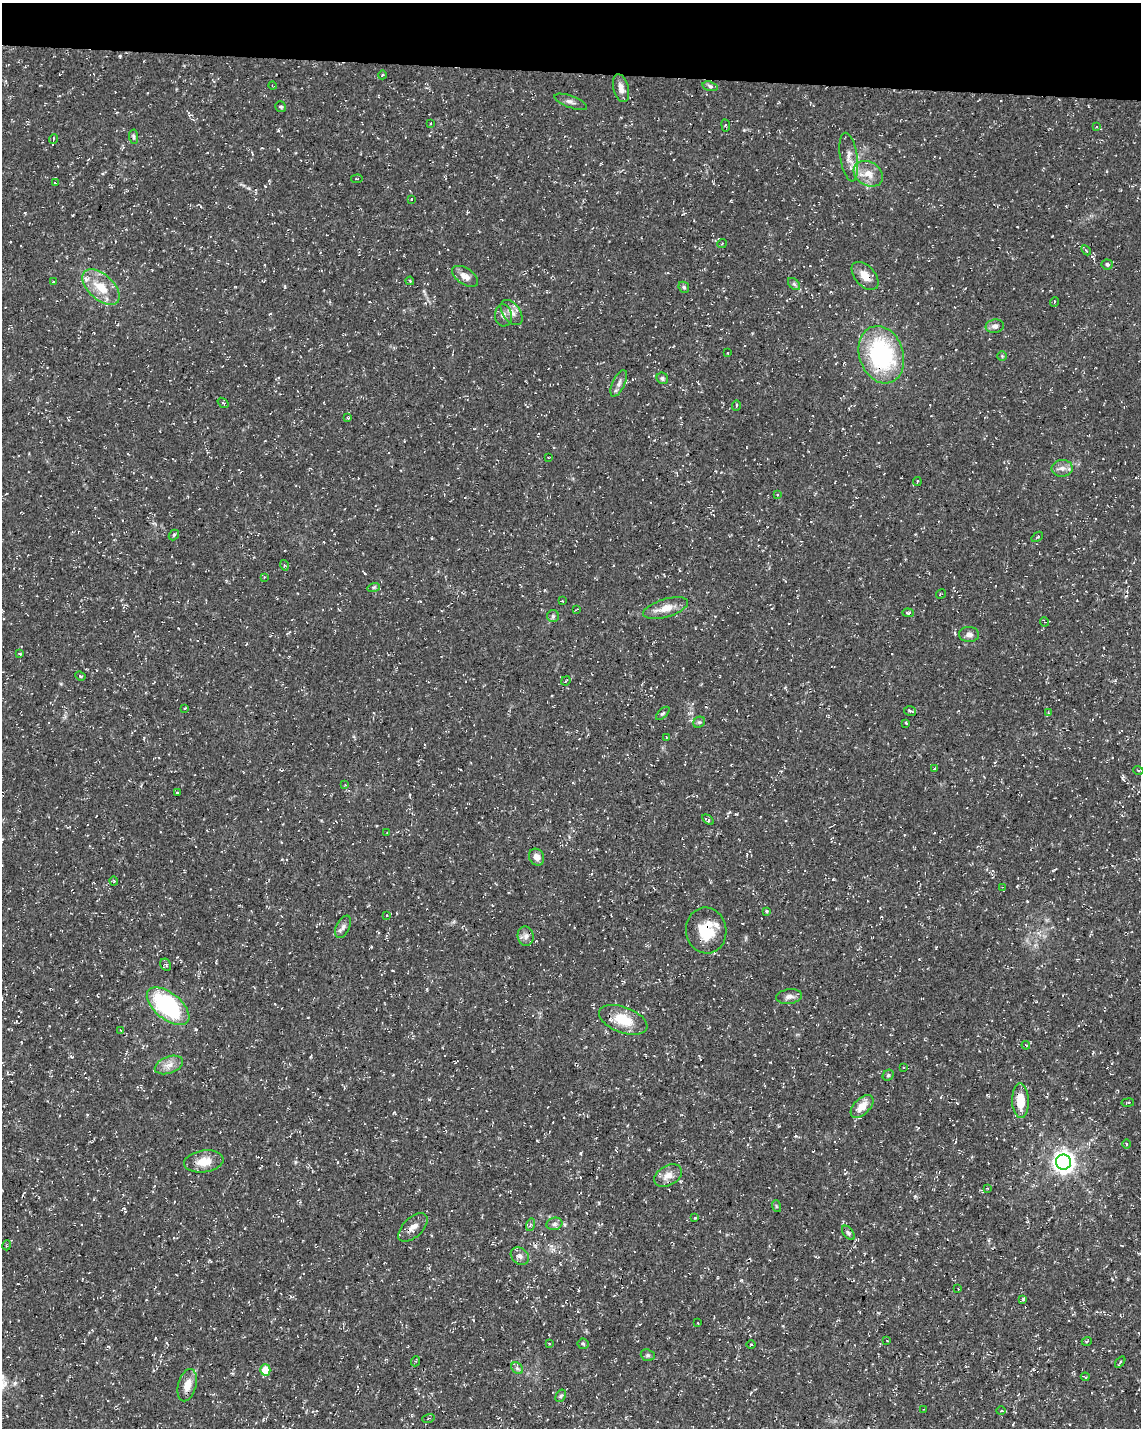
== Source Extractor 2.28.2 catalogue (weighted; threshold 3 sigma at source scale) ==
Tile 2 of 4 x 3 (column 2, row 1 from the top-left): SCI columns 1153-2291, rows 3146-4571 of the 4576 x 4806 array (HDU 1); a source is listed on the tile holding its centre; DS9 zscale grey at full resolution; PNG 1143 x 1430 px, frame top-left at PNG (2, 3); each listed source drawn as its Kron ellipse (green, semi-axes under 4 px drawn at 4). Shown black and unused: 5% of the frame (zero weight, under 3 of 4 exposures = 1% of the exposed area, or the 3 px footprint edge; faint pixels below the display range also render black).
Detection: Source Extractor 2.28.2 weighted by HDU 2 'WHT'; one run over the whole footprint, this tile lists its part. Background 0.0123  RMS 0.0021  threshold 0.00948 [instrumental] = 3 sigma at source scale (4.5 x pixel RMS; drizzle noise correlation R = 1.50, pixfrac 1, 0.0396/0.0396 arcsec/px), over >= 5 px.
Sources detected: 131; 6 cosmic-ray / hot-pixel residue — neither listed nor drawn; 2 inside a brighter listed object's ellipse — not listed separately; the other 123 listed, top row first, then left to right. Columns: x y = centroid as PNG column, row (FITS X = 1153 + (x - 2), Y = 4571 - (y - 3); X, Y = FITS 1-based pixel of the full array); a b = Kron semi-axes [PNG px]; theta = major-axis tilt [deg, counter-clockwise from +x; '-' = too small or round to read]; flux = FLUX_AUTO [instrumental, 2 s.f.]
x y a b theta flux
382 75 4 3 - 0.19
272 86 4 2 - 0.18
710 86 8 4 -15 0.44
621 88 14 7 -75 1.4
571 102 17 6 -20 0.89
281 107 6 5 - 0.33
431 123 3 2 - 0.24
726 125 6 3 -82 0.23
1097 127 4 2 - 0.16
134 137 7 4 -85 0.41
53 139 5 3 - 0.18
849 157 24 8 -81 1.8
868 174 16 11 -30 2.6
357 179 6 3 7 0.19
55 183 4 2 - 0.16
411 199 3 2 - 0.2
722 244 5 3 - 0.21
1086 250 6 3 -46 0.29
1107 264 5 5 - 0.48
465 276 15 8 -34 1.5
865 276 16 10 -48 2.2
410 281 4 3 - 0.21
53 282 3 2 - 0.18
794 284 7 4 -45 0.39
101 287 22 12 -43 5.1
684 287 6 5 - 0.34
1054 302 5 3 - 0.19
512 313 14 8 -54 1.5
503 315 11 8 -85 1
995 326 9 7 9 0.89
728 353 4 2 - 0.13
881 355 29 22 -71 24
1002 356 5 4 - 0.24
662 378 6 5 - 0.46
619 383 14 6 65 0.93
223 403 6 3 -37 0.25
736 406 5 3 - 0.2
348 418 3 3 - 0.22
548 457 3 2 - 0.15
1062 468 10 8 4 1.2
917 481 4 2 - 0.2
777 494 4 3 - 0.15
174 535 6 4 48 0.34
1037 537 6 3 36 0.25
284 565 5 3 - 0.25
264 577 3 3 - 0.16
374 587 6 4 18 0.29
941 594 5 2 - 0.17
562 601 4 3 - 0.21
666 608 23 9 16 2.8
576 609 4 2 - 0.24
908 613 6 3 -2 0.3
553 616 6 6 - 0.39
1045 622 5 3 - 0.23
969 634 10 7 -3 0.88
20 654 3 3 - 0.17
80 676 5 3 - 0.24
566 681 5 2 - 0.16
185 708 3 2 - 0.14
910 711 6 4 -16 0.32
663 713 8 4 43 0.34
1048 713 4 4 - 0.27
699 722 6 5 - 0.34
906 723 3 3 - 0.32
666 737 3 2 - 0.13
934 769 3 2 - 0.18
1138 770 5 3 - 0.2
345 785 3 3 - 0.16
178 792 4 3 - 0.32
708 820 6 3 -36 0.42
387 832 2 2 - 0.13
537 857 9 7 -63 1.2
114 881 4 4 - 0.27
1002 887 3 2 - 0.14
767 911 4 3 - 0.24
387 915 3 2 - 0.13
343 927 12 6 63 0.88
706 931 23 20 -82 6.6
526 936 10 8 -79 0.94
166 965 6 5 - 0.46
789 996 13 7 7 1
168 1006 25 13 -39 26
623 1020 25 13 -21 5.8
120 1030 4 2 - 0.14
1026 1045 4 4 - 0.31
169 1065 15 8 20 1.6
904 1067 3 2 - 0.18
888 1075 6 5 - 0.31
1020 1101 17 8 -88 4.1
1128 1103 6 3 9 0.23
862 1106 14 8 46 2.5
1126 1144 5 3 - 0.22
204 1161 20 11 8 3.2
1063 1162 7 7 - 130
668 1176 15 9 30 2
988 1188 3 3 - 0.16
776 1206 6 3 -72 0.22
695 1218 4 3 - 0.23
554 1224 8 6 16 0.65
530 1225 6 4 73 0.35
413 1227 18 9 44 1.6
848 1233 8 5 -53 0.44
7 1245 5 3 - 0.21
520 1256 10 8 -40 0.95
958 1289 3 2 - 0.15
1023 1300 4 4 - 0.23
698 1323 3 2 - 0.12
887 1340 3 2 - 0.14
1087 1341 5 3 - 0.19
549 1343 3 2 - 0.15
583 1344 5 5 - 0.34
751 1344 5 3 - 0.2
648 1355 7 5 -20 0.42
416 1361 5 3 - 0.21
1120 1362 6 3 53 0.22
517 1368 6 5 - 0.46
265 1370 5 5 - 5.1
1085 1377 4 2 - 0.22
187 1385 16 9 74 2.3
561 1396 7 4 58 0.34
924 1409 4 2 - 0.15
1001 1411 4 3 - 0.24
428 1419 6 3 19 0.2
Overlapping masked pixels (flux is a lower limit): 6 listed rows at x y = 865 276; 881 355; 706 931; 168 1006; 623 1020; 1020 1101
Unlisted compact peaks at least as high as the median listed source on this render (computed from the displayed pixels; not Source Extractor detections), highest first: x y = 736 814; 833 879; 429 1099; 915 1196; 580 1153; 744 130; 796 1136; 278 130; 285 287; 61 684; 25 213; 265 186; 249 188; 295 1162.